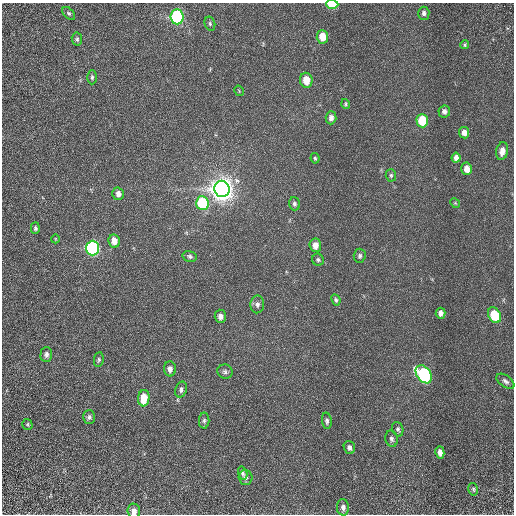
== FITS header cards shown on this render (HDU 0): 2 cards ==
NAXIS1  =                  512 / Required FITS header
NAXIS2  =                  512 / Required FITS header

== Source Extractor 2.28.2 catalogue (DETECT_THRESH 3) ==
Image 512 x 512 px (HDU 0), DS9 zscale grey, 1 PNG px = 1 image px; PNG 516 x 516 px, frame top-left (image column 1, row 512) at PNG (2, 3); each listed source drawn as its Kron ellipse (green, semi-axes under 4 px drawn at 4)
Background 1.52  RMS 0.66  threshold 1.97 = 3 sigma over >= 5 px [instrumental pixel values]
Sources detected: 60; all 60 listed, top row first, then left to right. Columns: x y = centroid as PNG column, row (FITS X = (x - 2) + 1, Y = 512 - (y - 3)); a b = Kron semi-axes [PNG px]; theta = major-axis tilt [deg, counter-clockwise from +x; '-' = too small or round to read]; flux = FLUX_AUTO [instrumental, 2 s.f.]
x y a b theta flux
332 4 6 4 -2 1600
69 13 8 5 -44 85
424 13 6 5 - 120
177 17 7 6 - 7800
210 24 7 5 -75 93
322 37 7 5 -84 680
77 39 6 5 - 90
465 45 4 4 - 62
92 77 7 5 89 89
306 80 7 6 - 740
239 91 5 3 - 45
346 104 5 4 - 60
444 111 6 6 - 150
331 118 6 5 - 220
422 121 7 5 -87 1600
464 133 6 5 - 260
502 151 9 6 79 290
315 158 5 4 - 60
456 158 5 4 - 200
467 169 6 5 - 380
391 175 6 5 - 80
222 189 8 7 - 56000
118 194 6 6 - 230
202 203 7 6 - 3100
455 203 5 4 - 49
294 204 6 5 - 110
35 228 6 4 88 88
55 239 4 3 - 34
114 241 7 5 -79 440
315 245 7 6 - 390
93 248 7 6 - 9500
190 256 7 5 -14 96
360 256 7 6 - 120
318 260 6 5 - 92
336 300 6 4 -64 91
257 304 9 7 88 150
441 313 5 5 - 200
494 315 8 6 -62 1800
220 316 7 5 -87 230
46 354 7 6 - 140
99 360 7 5 82 83
170 369 7 6 - 240
225 372 8 7 - 120
424 374 10 7 -55 7100
505 381 10 5 -35 140
181 389 8 5 69 130
144 398 8 5 84 1100
89 417 7 6 - 110
204 421 8 5 89 99
327 421 8 5 -85 120
27 424 5 5 - 65
398 429 7 5 -70 100
391 439 8 6 -75 140
349 447 7 5 -72 150
440 452 6 4 -76 240
243 473 6 4 -75 91
245 477 7 7 - 140
473 489 6 5 - 74
343 507 8 6 -87 210
134 511 7 6 - 270
At the frame edge (FLAGS 8, measured only in part): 2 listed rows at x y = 332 4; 134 511